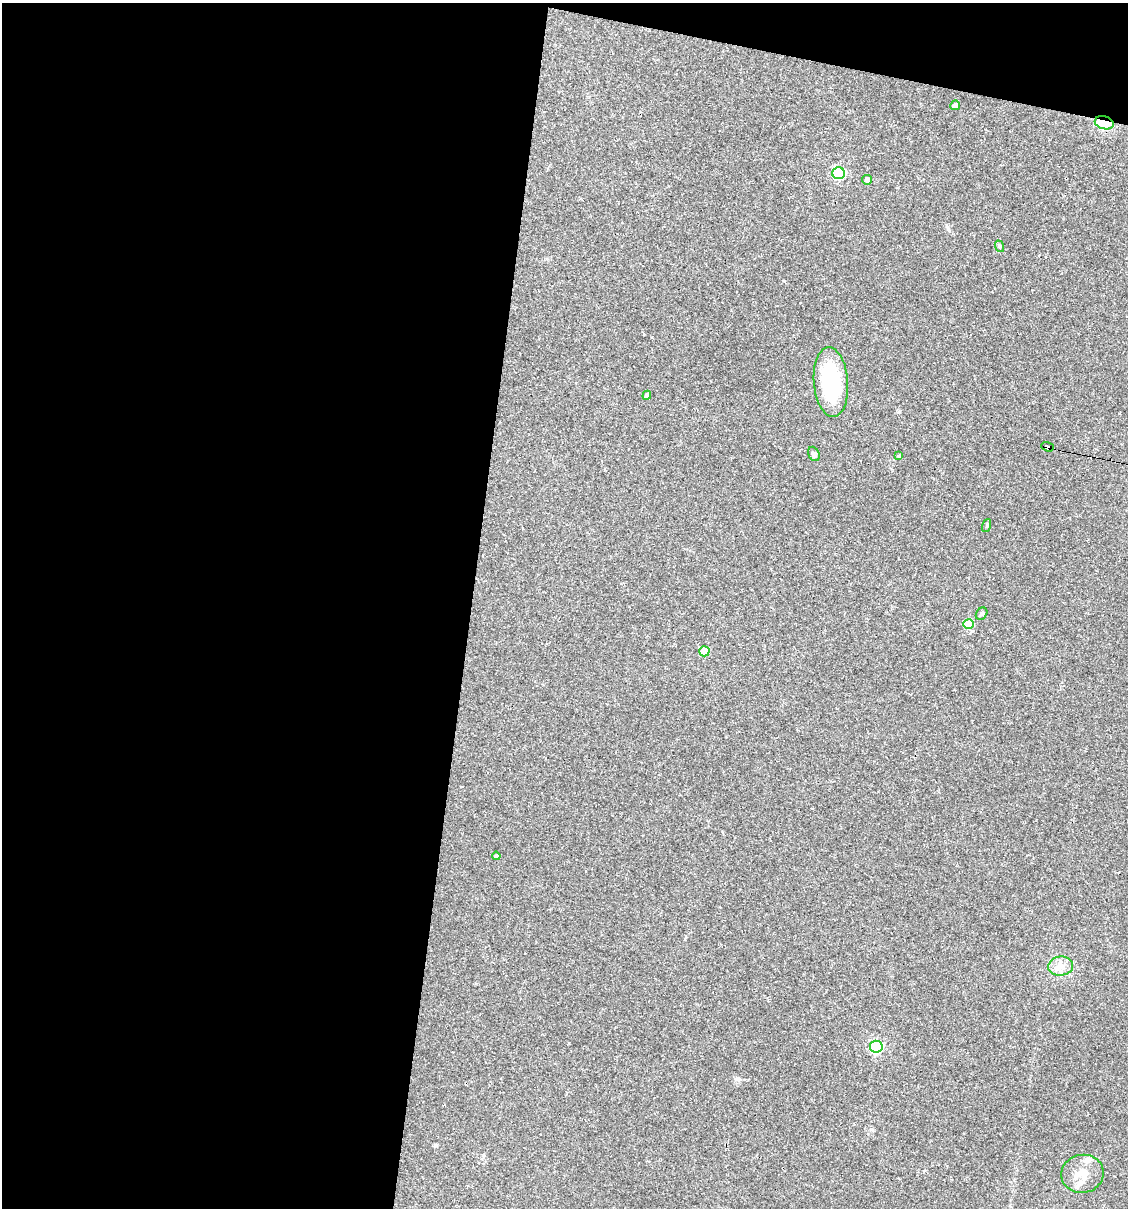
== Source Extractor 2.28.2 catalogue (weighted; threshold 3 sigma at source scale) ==
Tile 1 of 4 x 4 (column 1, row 1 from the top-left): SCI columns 113-1238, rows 3617-4822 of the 4843 x 4822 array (HDU 1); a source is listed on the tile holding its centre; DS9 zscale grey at full resolution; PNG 1130 x 1210 px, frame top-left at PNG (2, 3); each listed source drawn as its Kron ellipse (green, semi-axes under 4 px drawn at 4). Shown black and unused: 44% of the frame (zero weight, under 2 of 3 exposures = <1% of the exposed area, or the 3 px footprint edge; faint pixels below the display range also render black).
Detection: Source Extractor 2.28.2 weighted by HDU 2 'WHT'; one run over the whole footprint, this tile lists its part. Background 0.0907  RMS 0.006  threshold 0.0272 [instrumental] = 3 sigma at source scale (4.5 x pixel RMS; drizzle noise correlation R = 1.50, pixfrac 1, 0.05/0.05 arcsec/px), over >= 5 px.
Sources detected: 23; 4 cosmic-ray / hot-pixel residue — neither listed nor drawn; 1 inside a brighter listed object's ellipse — not listed separately; the other 18 listed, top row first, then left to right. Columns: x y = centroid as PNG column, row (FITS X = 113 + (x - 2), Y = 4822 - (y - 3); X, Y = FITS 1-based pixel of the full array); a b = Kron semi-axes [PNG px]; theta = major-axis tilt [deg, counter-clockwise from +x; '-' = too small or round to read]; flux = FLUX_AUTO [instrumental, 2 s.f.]
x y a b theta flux
955 105 5 5 - 3.1
1104 123 9 6 -15 42
839 173 6 6 - 70
867 180 5 5 - 2.2
999 246 6 3 -72 0.82
831 382 35 17 -85 48
647 395 4 4 - 2.5
1047 447 6 4 -18 99
814 454 7 5 -65 1.5
899 456 4 3 - 0.93
987 526 7 3 71 0.69
981 614 6 5 - 1
969 624 5 5 - 20
704 651 5 5 - 14
496 856 4 4 - 1.6
1061 966 12 9 7 5
876 1047 6 6 - 90
1082 1174 21 19 10 11
Overlapping masked pixels (flux is a lower limit): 2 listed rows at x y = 1104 123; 1047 447
Unlisted compact peaks at least as high as the median listed source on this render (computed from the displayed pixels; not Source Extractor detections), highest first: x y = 736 1079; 436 1145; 784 281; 569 1043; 899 412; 948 229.